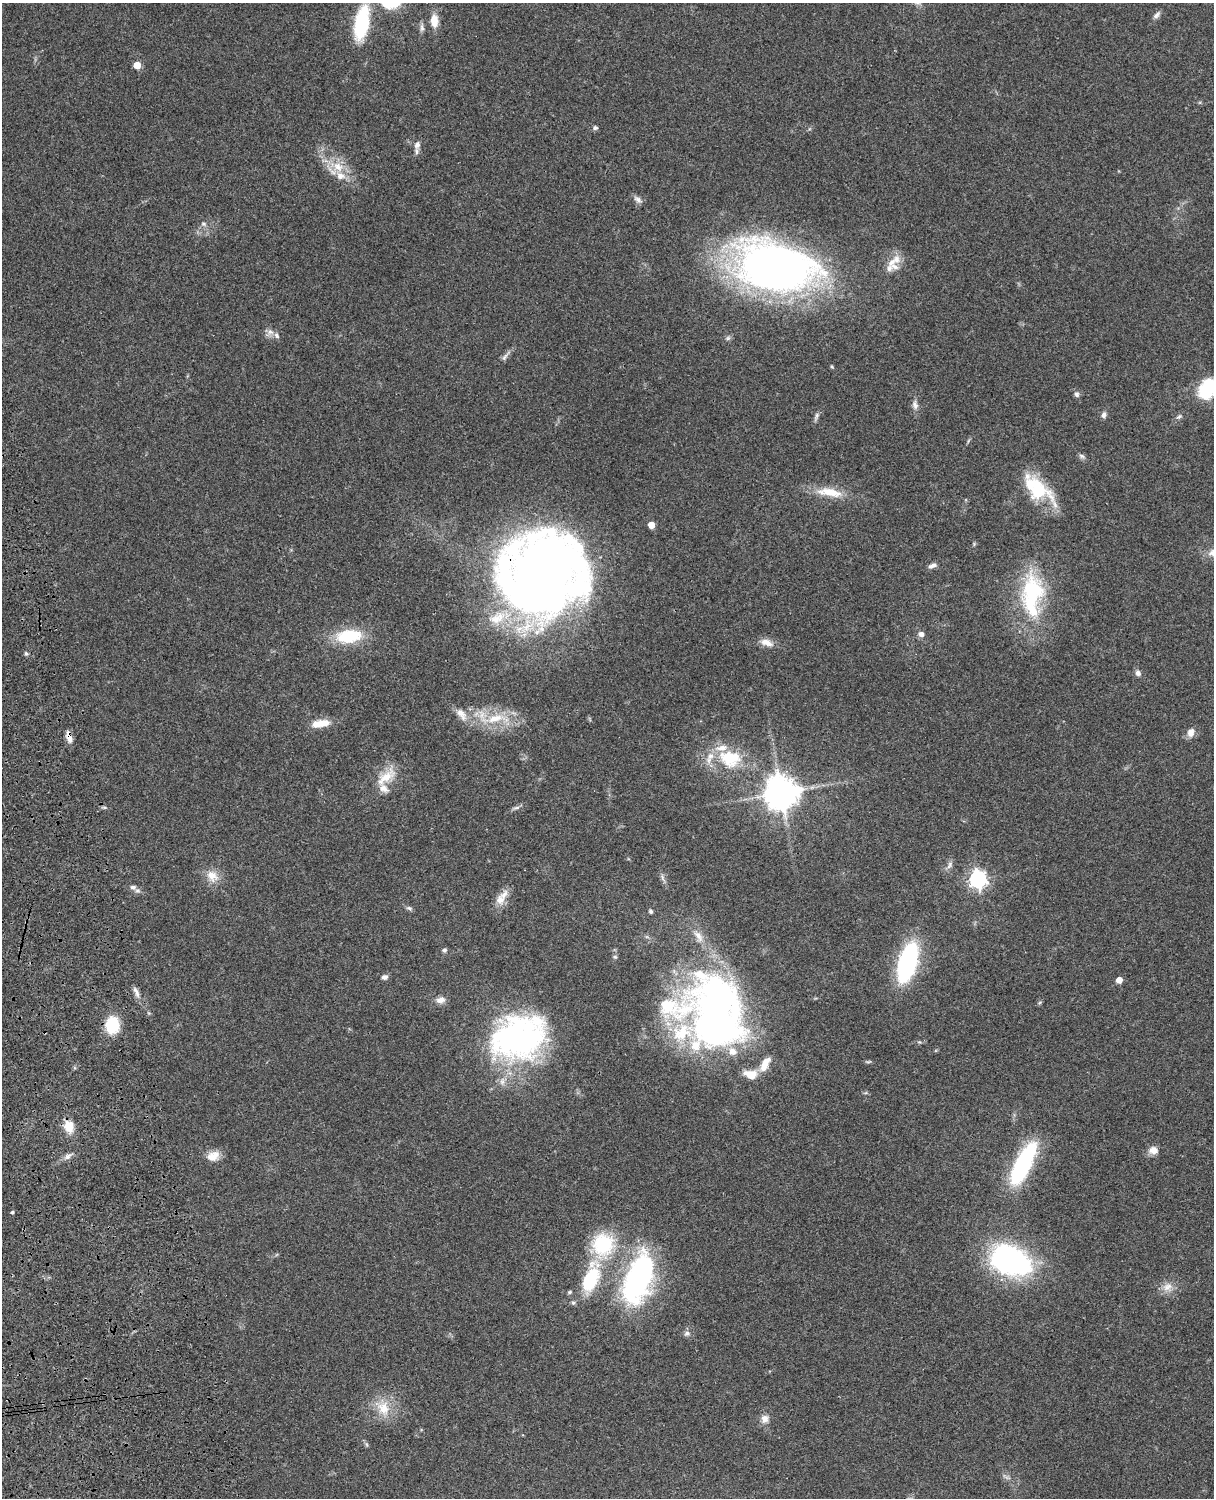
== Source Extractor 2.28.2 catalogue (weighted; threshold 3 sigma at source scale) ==
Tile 7 of 4 x 3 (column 3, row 2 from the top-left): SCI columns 2545-3756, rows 1772-3267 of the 5086 x 4926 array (HDU 1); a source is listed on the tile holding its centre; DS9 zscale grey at full resolution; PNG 1216 x 1500 px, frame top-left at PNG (2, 3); no overlay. Shown black and unused: <1% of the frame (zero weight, under 3 of 4 exposures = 6% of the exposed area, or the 3 px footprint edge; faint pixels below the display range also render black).
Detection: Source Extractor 2.28.2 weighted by HDU 2 'WHT'; one run over the whole footprint, this tile lists its part. Background 0.0877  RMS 0.0061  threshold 0.0274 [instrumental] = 3 sigma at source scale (4.5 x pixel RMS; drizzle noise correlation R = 1.50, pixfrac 1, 0.05/0.05 arcsec/px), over >= 5 px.
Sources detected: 100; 1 inside a brighter object's white glare — not listed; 16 inside a brighter listed object's ellipse — not listed separately; the other 83 listed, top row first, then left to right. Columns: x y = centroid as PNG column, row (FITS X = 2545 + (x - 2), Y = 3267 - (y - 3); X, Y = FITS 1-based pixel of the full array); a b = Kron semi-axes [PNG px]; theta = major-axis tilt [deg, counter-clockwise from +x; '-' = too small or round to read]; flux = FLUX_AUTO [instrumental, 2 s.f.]
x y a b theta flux
390 3 24 14 -4 22
1157 15 12 6 46 2.2
434 21 13 8 -87 8.7
362 23 39 16 80 39
422 28 12 6 -86 2.1
137 65 5 5 - 11
595 128 7 6 - 1.3
417 145 11 7 75 2.7
338 167 18 14 -32 12
638 200 13 7 -40 2.6
204 224 8 6 -31 1.8
896 259 14 11 -83 6.1
775 267 59 34 -13 520
270 332 10 9 - 3
728 338 7 5 46 1.3
505 356 17 5 53 2.4
832 366 5 4 - 0.68
1208 388 24 17 57 30
1077 394 8 6 -61 1.8
915 405 13 8 -81 3.1
1104 415 8 6 74 2.2
816 416 14 5 68 1.9
1179 417 9 5 36 1.6
1082 456 10 5 -25 1.5
830 492 37 11 -8 15
1038 492 50 24 -18 27
651 525 5 4 - 9.4
974 544 5 5 - 0.73
1213 553 14 12 0 6.9
932 566 11 6 21 2.3
543 574 75 71 13 640
1032 596 60 30 83 60
921 634 8 7 - 2.6
349 636 28 15 6 30
766 642 18 8 -18 5.7
26 654 6 4 -48 1.1
1138 673 7 7 - 2.3
462 714 21 10 -51 6.4
495 718 42 11 10 20
321 723 24 9 10 9.4
1191 732 11 8 69 4.2
69 737 14 6 -75 4.9
730 758 31 23 -9 31
386 777 34 13 41 14
781 793 11 11 - 1000
105 807 8 4 -9 1.1
516 808 10 4 5 1.5
949 865 13 5 67 2.3
212 876 19 15 -48 8.5
662 878 13 5 -72 2.2
978 879 7 7 - 240
133 887 9 7 -6 2.5
500 900 14 13 - 6
409 908 8 6 -20 1.4
651 911 6 5 - 1.2
698 936 20 9 -59 6.6
444 950 5 5 - 1.5
908 962 28 12 73 110
385 977 7 6 - 2.2
1119 980 5 4 - 7.3
136 992 17 6 -66 3.3
440 1000 12 8 12 3.7
717 1013 71 59 -86 370
112 1025 15 12 90 25
518 1038 62 46 22 170
869 1062 8 4 1 0.95
765 1064 19 9 61 9
751 1074 17 10 -9 9.6
69 1126 15 11 -75 9.2
1153 1150 11 9 0 4.7
68 1156 10 7 36 2.8
213 1156 17 12 18 6.9
1023 1163 48 15 63 69
12 1212 4 3 - 0.86
603 1244 29 25 80 41
1010 1260 52 34 -24 100
639 1278 60 28 72 130
590 1279 35 16 69 39
1167 1287 15 12 36 5.9
569 1292 6 4 27 0.89
687 1333 9 7 32 2
383 1408 23 18 -75 14
765 1419 11 10 - 4.2
Overlapping masked pixels (flux is a lower limit): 2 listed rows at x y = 543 574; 69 737
Isophote crosses this tile's border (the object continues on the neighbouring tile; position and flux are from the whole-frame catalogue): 3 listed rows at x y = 390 3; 1208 388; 1213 553